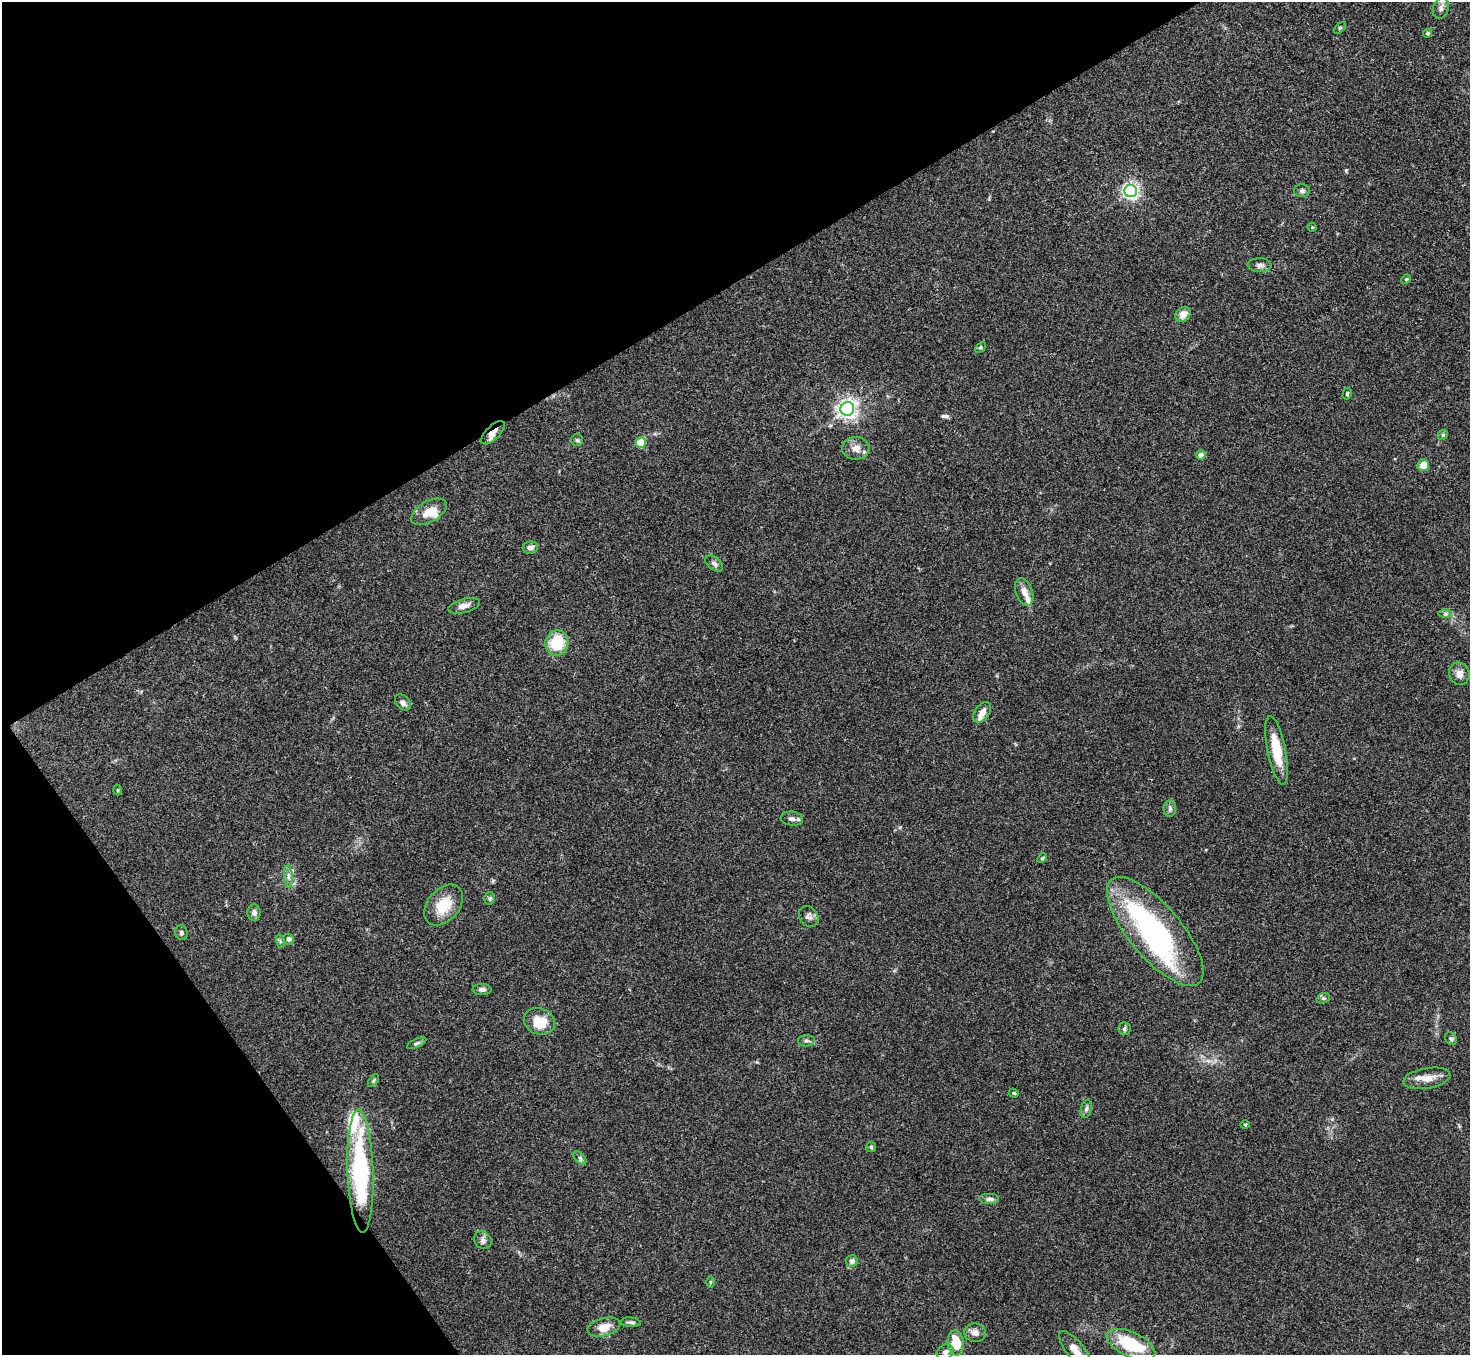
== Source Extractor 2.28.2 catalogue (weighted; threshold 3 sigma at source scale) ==
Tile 5 of 4 x 4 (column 1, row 2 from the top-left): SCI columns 4-1471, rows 2868-4220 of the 5878 x 5873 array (HDU 1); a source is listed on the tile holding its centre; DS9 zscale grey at full resolution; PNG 1472 x 1357 px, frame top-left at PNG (2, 2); each listed source drawn as its Kron ellipse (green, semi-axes under 4 px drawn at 4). Shown black and unused: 29% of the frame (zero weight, under 3 of 4 exposures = <1% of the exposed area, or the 3 px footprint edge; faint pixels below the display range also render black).
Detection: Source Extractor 2.28.2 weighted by HDU 2 'WHT'; one run over the whole footprint, this tile lists its part. Background 0.0767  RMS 0.0058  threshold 0.0259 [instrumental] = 3 sigma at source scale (4.5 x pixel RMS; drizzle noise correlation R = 1.50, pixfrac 1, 0.05/0.05 arcsec/px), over >= 5 px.
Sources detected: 77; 1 inside a brighter object's white glare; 1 long thin detection or spike segment (spike, bleed or trail) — neither listed nor drawn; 6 inside a brighter listed object's ellipse — not listed separately; the other 69 listed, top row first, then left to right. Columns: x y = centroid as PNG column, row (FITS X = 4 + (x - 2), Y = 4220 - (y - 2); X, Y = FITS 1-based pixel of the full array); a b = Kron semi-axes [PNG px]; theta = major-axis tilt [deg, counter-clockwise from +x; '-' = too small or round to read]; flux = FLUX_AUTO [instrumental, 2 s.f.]
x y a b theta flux
1441 8 11 8 71 2.6
1340 28 7 4 44 0.89
1428 33 4 4 - 1.2
1131 191 6 6 - 190
1302 191 8 6 -1 1.6
1312 227 4 4 - 0.53
1260 265 12 7 -2 2.3
1406 279 5 4 - 0.74
1183 314 8 7 - 5.5
980 347 6 4 45 0.77
1347 394 6 4 75 0.78
847 409 7 6 - 300
493 433 15 7 45 4
1443 435 5 4 - 0.79
577 440 6 6 - 1.1
641 443 5 5 - 20
856 448 13 11 -1 4.9
1201 455 4 4 - 6.1
1423 465 6 5 - 7
429 512 19 10 29 9.6
530 547 8 6 11 2.3
714 563 10 6 -38 1.8
1024 592 14 8 -70 4.9
464 606 16 6 15 3.5
1445 614 7 4 0 1.2
557 643 12 11 - 21
1459 674 11 10 - 3.8
403 703 9 6 -48 2.5
982 712 11 7 53 4.3
1277 750 35 9 -79 16
117 790 5 3 - 0.59
1170 809 8 6 89 1.7
792 819 11 7 -8 2.3
1042 858 5 4 - 0.65
288 876 11 4 -86 2.1
490 898 6 5 - 1.1
443 905 23 16 49 16
254 913 8 6 -86 2.2
809 917 11 9 -57 2.5
1155 931 68 26 -50 100
181 933 7 6 - 1.6
289 939 5 5 - 1.3
280 941 7 4 -72 0.95
482 989 9 5 -1 2
1323 998 7 5 19 1.1
539 1021 16 13 -21 13
1124 1029 6 6 - 1.3
1451 1039 7 5 -55 1.3
806 1041 8 5 3 1.4
417 1043 10 4 25 1.2
1427 1078 24 10 10 6.6
374 1081 7 4 53 0.88
1014 1093 5 4 - 0.69
1086 1109 9 5 76 1.6
1245 1124 4 3 - 0.5
871 1147 5 5 - 0.82
580 1158 8 4 -45 1.3
360 1171 61 13 -88 83
989 1199 10 5 0 1.8
483 1240 9 8 - 2.2
852 1261 6 6 - 2.5
710 1282 6 4 -90 0.67
631 1322 10 4 -5 1.4
604 1327 17 9 14 7.7
975 1333 11 9 -8 3.3
956 1343 12 8 -83 14
1131 1344 26 12 -25 28
1075 1350 23 9 -51 7.5
945 1352 9 7 26 2.6
Overlapping masked pixels (flux is a lower limit): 1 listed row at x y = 493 433
Isophote crosses this tile's border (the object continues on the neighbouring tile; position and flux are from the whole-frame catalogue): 1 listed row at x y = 1075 1350